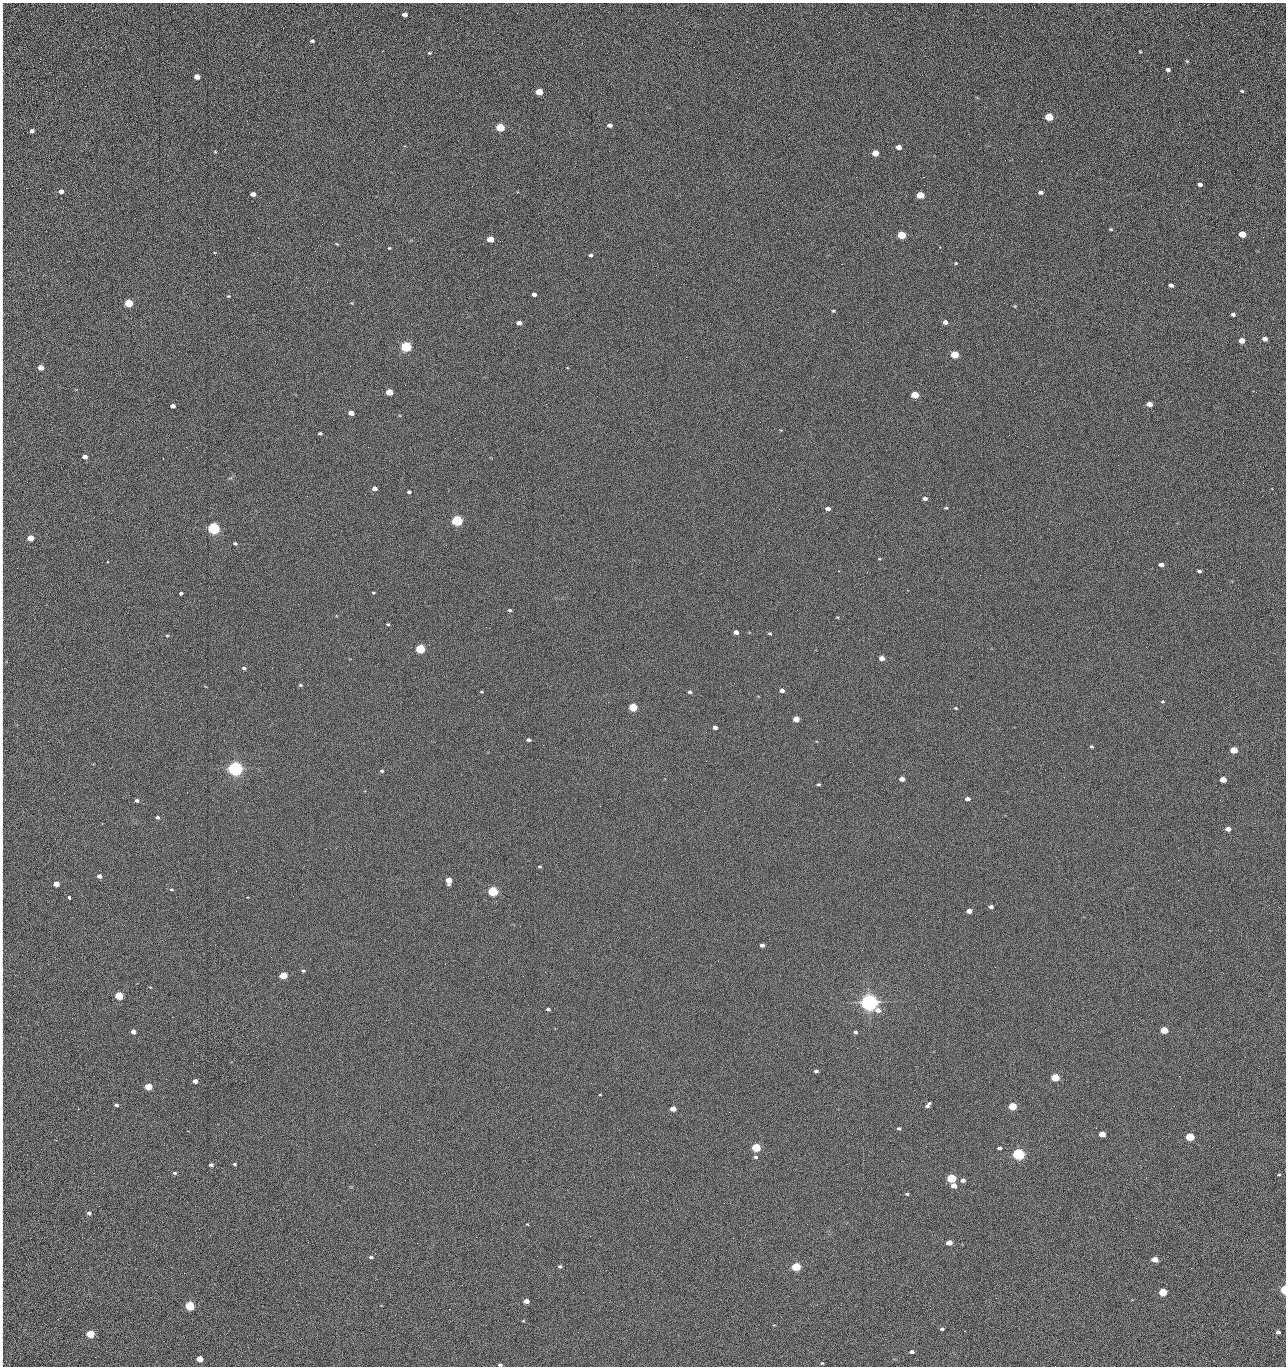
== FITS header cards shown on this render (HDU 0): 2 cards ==
NAXIS1  =                 1284 /fastest changing axis
NAXIS2  =                 1364 /next to fastest changing axis

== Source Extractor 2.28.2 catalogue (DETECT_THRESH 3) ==
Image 1284 x 1364 px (HDU 0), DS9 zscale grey, 1 PNG px = 1 image px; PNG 1288 x 1368 px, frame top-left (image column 1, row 1364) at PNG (2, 3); no overlay
Background 126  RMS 14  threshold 43.2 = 3 sigma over >= 5 px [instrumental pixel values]
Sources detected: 222; all 222 listed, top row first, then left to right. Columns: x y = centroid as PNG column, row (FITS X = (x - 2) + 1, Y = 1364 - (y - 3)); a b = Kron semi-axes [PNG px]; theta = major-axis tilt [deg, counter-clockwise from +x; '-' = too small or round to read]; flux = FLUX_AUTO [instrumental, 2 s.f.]
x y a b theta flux
405 14 5 4 - 4.9e+03
2 24 22 2 90 4.5e+03
1188 35 2 2 - 1.3e+03
312 41 5 4 - 1.6e+03
2 51 18 2 90 3.8e+03
1140 51 3 2 - 8.4e+02
429 53 5 4 - 1.2e+03
1187 61 5 4 - 1.0e+03
2 68 15 2 -85 2.5e+03
1168 70 4 3 - 2.7e+03
197 77 5 4 - 9.1e+03
2 86 21 2 90 3.6e+03
1242 91 5 4 - 1.2e+03
539 92 5 4 - 2.4e+04
1049 117 5 4 - 4.5e+04
1179 122 2 2 - 1.2e+03
609 125 5 4 - 3.6e+03
500 127 5 4 - 5.5e+04
32 131 4 4 - 2.8e+03
2 136 13 2 90 2.4e+03
899 147 5 4 - 6.6e+03
215 152 5 3 - 9.0e+02
875 153 5 4 - 1.6e+04
1041 161 2 2 - 1.8e+03
2 166 17 2 90 2.8e+03
856 177 2 2 - 2.4e+03
923 177 2 2 - 3.0e+04
1200 184 4 4 - 3.7e+03
61 191 5 4 - 4.7e+03
1041 192 5 4 - 2.8e+03
253 194 5 4 - 6.0e+03
920 195 5 4 - 2.9e+04
2 209 10 2 90 2.0e+03
1111 229 4 3 - 1.1e+03
1242 234 5 4 - 2.5e+04
901 235 5 4 - 4.3e+04
1263 237 2 2 - 8.0e+02
490 239 5 4 - 2.0e+04
337 244 4 3 - 9.7e+02
389 248 4 3 - 8.7e+02
591 255 5 4 - 1.8e+03
2 257 10 2 90 1.4e+03
956 263 3 3 - 8.5e+02
841 264 2 2 - 2.7e+04
656 275 2 2 - 8.0e+02
1171 285 4 3 - 2.9e+03
306 287 3 2 - 7.7e+02
534 295 4 3 - 3.2e+03
228 296 5 4 - 9.0e+02
128 303 5 4 - 5.3e+04
833 311 4 3 - 1.1e+03
2 313 9 2 90 1.6e+03
1233 314 4 3 - 2.3e+03
849 322 2 2 - 7.7e+02
945 322 5 4 - 4.0e+03
519 323 5 4 - 5.4e+03
710 323 2 2 - 3.3e+03
2 333 8 2 90 1.2e+03
1265 339 5 4 - 4.8e+03
1242 341 5 4 - 1.0e+04
739 346 2 2 - 5.1e+02
406 347 5 5 - 1.6e+05
955 355 5 4 - 4.1e+04
2 364 14 2 90 1.7e+03
350 366 2 2 - 2.5e+03
40 368 5 4 - 1.2e+04
1034 391 2 2 - 6.8e+02
389 392 5 4 - 2.1e+04
1256 392 2 2 - 1.6e+03
915 395 5 4 - 3.4e+04
1149 404 5 4 - 1.0e+04
173 406 4 4 - 4.9e+03
351 413 5 4 - 9.4e+03
320 433 4 3 - 1.7e+03
1009 435 2 2 - 3.4e+03
1027 446 2 2 - 5.1e+02
186 447 2 2 - 3.0e+03
85 457 4 4 - 5.9e+03
2 482 25 2 90 3.9e+03
85 483 2 2 - 1.0e+03
374 489 5 4 - 5.2e+03
409 492 4 3 - 1.7e+03
925 498 5 4 - 3.6e+03
946 508 4 3 - 1.1e+03
779 509 2 2 - 4.5e+02
828 509 4 4 - 4.9e+03
457 521 5 4 - 2.0e+05
213 528 5 5 - 3.3e+05
30 538 5 4 - 2.0e+04
235 543 5 4 - 1.7e+03
879 559 4 3 - 8.5e+02
1161 564 5 4 - 5.2e+03
838 571 3 2 - 9.5e+02
1199 571 4 3 - 2.2e+03
181 593 3 3 - 5.3e+03
373 593 4 3 - 9.4e+02
510 610 4 4 - 1.5e+03
2 613 19 2 90 2.9e+03
837 617 4 3 - 8.1e+02
388 624 4 3 - 1.0e+03
736 632 4 4 - 5.4e+03
770 633 4 3 - 1.2e+03
167 636 4 4 - 1.0e+03
420 649 5 4 - 9.3e+04
882 658 5 4 - 7.6e+03
244 668 5 4 - 2.1e+03
300 685 5 4 - 1.4e+03
782 690 5 4 - 4.2e+03
482 692 5 3 - 8.1e+02
690 692 5 5 - 1.6e+03
1162 702 5 2 - 9.2e+02
633 707 5 4 - 5.0e+04
956 708 4 3 - 1.1e+03
796 719 5 4 - 1.5e+04
715 727 4 4 - 3.7e+03
528 740 4 3 - 2.6e+03
543 745 2 2 - 3.4e+03
1091 747 4 3 - 1.2e+03
1234 750 5 4 - 2.8e+04
706 761 2 2 - 2.2e+03
235 769 5 5 - 6.9e+05
382 771 4 3 - 1.2e+03
902 779 5 4 - 6.2e+03
1223 779 5 4 - 1.4e+04
819 784 4 3 - 1.3e+03
187 792 2 2 - 5.4e+02
968 799 4 3 - 4.0e+03
137 801 4 3 - 2.3e+03
157 817 4 3 - 2.1e+03
1228 829 4 4 - 6.2e+03
2 845 17 2 90 2.9e+03
540 866 6 3 -1 1.0e+03
99 876 4 4 - 5.5e+03
448 880 5 5 - 1.4e+04
56 884 5 4 - 1.0e+04
171 889 6 4 -7 1.2e+03
493 891 5 4 - 1.3e+05
69 898 4 3 - 5.0e+03
991 907 5 4 - 2.9e+03
969 911 5 4 - 9.7e+03
762 945 4 4 - 3.8e+03
2 970 15 2 90 2.3e+03
303 971 5 4 - 1.3e+03
283 975 5 4 - 3.4e+04
523 976 2 2 - 2.1e+03
150 987 4 3 - 6.8e+02
119 996 5 4 - 5.4e+04
869 1002 6 5 - 1.0e+06
548 1009 4 3 - 1.9e+03
411 1023 2 2 - 5.4e+03
2 1025 10 2 90 1.7e+03
1164 1030 5 4 - 3.0e+04
133 1032 4 4 - 6.3e+03
855 1032 4 4 - 2.1e+03
857 1048 2 2 - 1.5e+03
2 1057 13 2 87 2.3e+03
1245 1057 2 2 - 1.9e+03
816 1071 4 3 - 2.3e+03
1179 1076 3 2 - 2.7e+03
1055 1077 5 4 - 4.9e+04
195 1081 4 4 - 6.4e+03
148 1087 5 4 - 3.2e+04
600 1095 3 2 - 6.9e+02
116 1105 4 4 - 2.0e+03
928 1105 6 3 52 2.9e+03
1012 1106 5 4 - 4.6e+04
673 1109 5 4 - 9.2e+03
729 1112 2 2 - 1.0e+03
899 1128 4 3 - 1.9e+03
1096 1128 2 2 - 5.0e+02
2 1134 24 2 90 4.6e+03
1102 1134 5 4 - 1.8e+04
91 1135 2 2 - 2.5e+03
1190 1137 5 4 - 6.0e+04
756 1147 5 4 - 8.1e+04
999 1148 4 3 - 2.2e+03
571 1149 2 2 - 1.0e+03
1018 1154 5 4 - 2.8e+05
755 1157 5 4 - 1.7e+03
234 1164 4 3 - 1.4e+03
211 1165 4 4 - 2.8e+03
2 1167 13 2 90 2.4e+03
175 1173 5 4 - 1.9e+03
1279 1174 4 3 - 9.7e+02
951 1178 5 4 - 8.7e+04
963 1180 5 4 - 4.0e+03
954 1186 5 4 - 9.9e+03
907 1194 4 3 - 1.3e+03
2 1207 13 2 90 2.1e+03
89 1213 5 4 - 2.5e+03
280 1219 2 2 - 2.2e+03
527 1224 4 2 - 6.4e+02
476 1237 2 2 - 1.1e+04
308 1242 2 2 - 1.8e+03
417 1243 2 2 - 5.5e+03
949 1243 5 4 - 9.4e+03
2 1246 9 2 90 1.6e+03
371 1257 5 3 - 1.6e+03
1155 1259 5 4 - 1.4e+04
560 1266 4 3 - 1.7e+03
796 1267 5 4 - 8.2e+04
2 1278 19 2 90 3.3e+03
1284 1290 4 3 - 7.5e+04
583 1292 2 2 - 4.7e+02
1163 1292 5 4 - 4.8e+04
2 1295 11 2 90 1.9e+03
996 1298 2 2 - 2.7e+03
526 1301 5 4 - 8.0e+03
190 1306 5 4 - 1.0e+05
449 1309 2 2 - 6.7e+02
622 1311 3 2 - 6.8e+02
523 1321 5 3 - 8.5e+02
942 1329 4 3 - 2.1e+03
578 1332 2 2 - 3.8e+03
1278 1332 4 4 - 3.4e+03
90 1334 5 4 - 5.5e+04
2 1343 11 2 90 1.5e+03
912 1352 4 3 - 3.2e+03
199 1359 5 4 - 2.0e+04
822 1363 4 3 - 9.0e+02
500 1365 4 3 - 1.8e+03
1055 1366 2 2 - 2.0e+03
At the frame edge (FLAGS 8, measured only in part): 27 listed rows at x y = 2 24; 2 51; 2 68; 2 86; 2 136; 2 166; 2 209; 2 257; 2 313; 2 333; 2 364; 2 482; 2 613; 2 845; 2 970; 2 1025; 2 1057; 2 1134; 2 1167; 2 1207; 2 1246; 2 1278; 1284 1290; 2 1295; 2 1343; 500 1365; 1055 1366

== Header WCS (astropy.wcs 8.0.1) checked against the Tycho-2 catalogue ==
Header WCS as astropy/WCSLIB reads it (CRVAL/CRPIX/CD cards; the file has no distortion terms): RA---TAN/DEC--TAN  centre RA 15:41:40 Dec +51:59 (235.42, +51.99 deg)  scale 1.26 arcsec/px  FOV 26.9' x 28.5'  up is +92 deg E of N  parity flipped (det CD > 0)
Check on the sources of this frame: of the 60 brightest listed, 10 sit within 2.0 arcsec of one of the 11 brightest Tycho-2 stars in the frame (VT <= 12.29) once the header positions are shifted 0.45 arcsec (0.29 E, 0.34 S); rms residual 0.78 arcsec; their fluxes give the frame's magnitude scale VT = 24.37 - 2.5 log10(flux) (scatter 0.24 mag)
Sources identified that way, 10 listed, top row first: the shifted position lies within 2.0 arcsec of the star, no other Tycho-2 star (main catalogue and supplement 1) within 4.0 arcsec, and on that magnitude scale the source's flux lands within +1.5 / -3 mag of the star's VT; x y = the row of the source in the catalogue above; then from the Tycho-2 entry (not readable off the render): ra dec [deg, ICRS J2000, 3 dp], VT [Tycho-2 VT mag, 2 dp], TYC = Tycho-2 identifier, HIP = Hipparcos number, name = IAU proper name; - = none
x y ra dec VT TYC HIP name
406 347 235.614 +52.064 11.61 3489-1132-1 - -
457 521 235.514 +52.049 11.19 3489-1407-1 - -
235 769 235.378 +52.130 9.31 3489-1322-1 76850 -
493 891 235.303 +52.042 11.52 3489-958-1 - -
869 1002 235.232 +51.912 9.59 3489-824-1 - -
1018 1154 235.143 +51.862 10.97 3489-1016-1 - -
951 1178 235.131 +51.886 12.29 3489-908-1 - -
796 1267 235.084 +51.941 11.45 3489-1346-1 - -
1284 1290 235.062 +51.771 11.53 3489-1453-1 - -
190 1306 235.075 +52.152 11.74 3489-912-1 - -